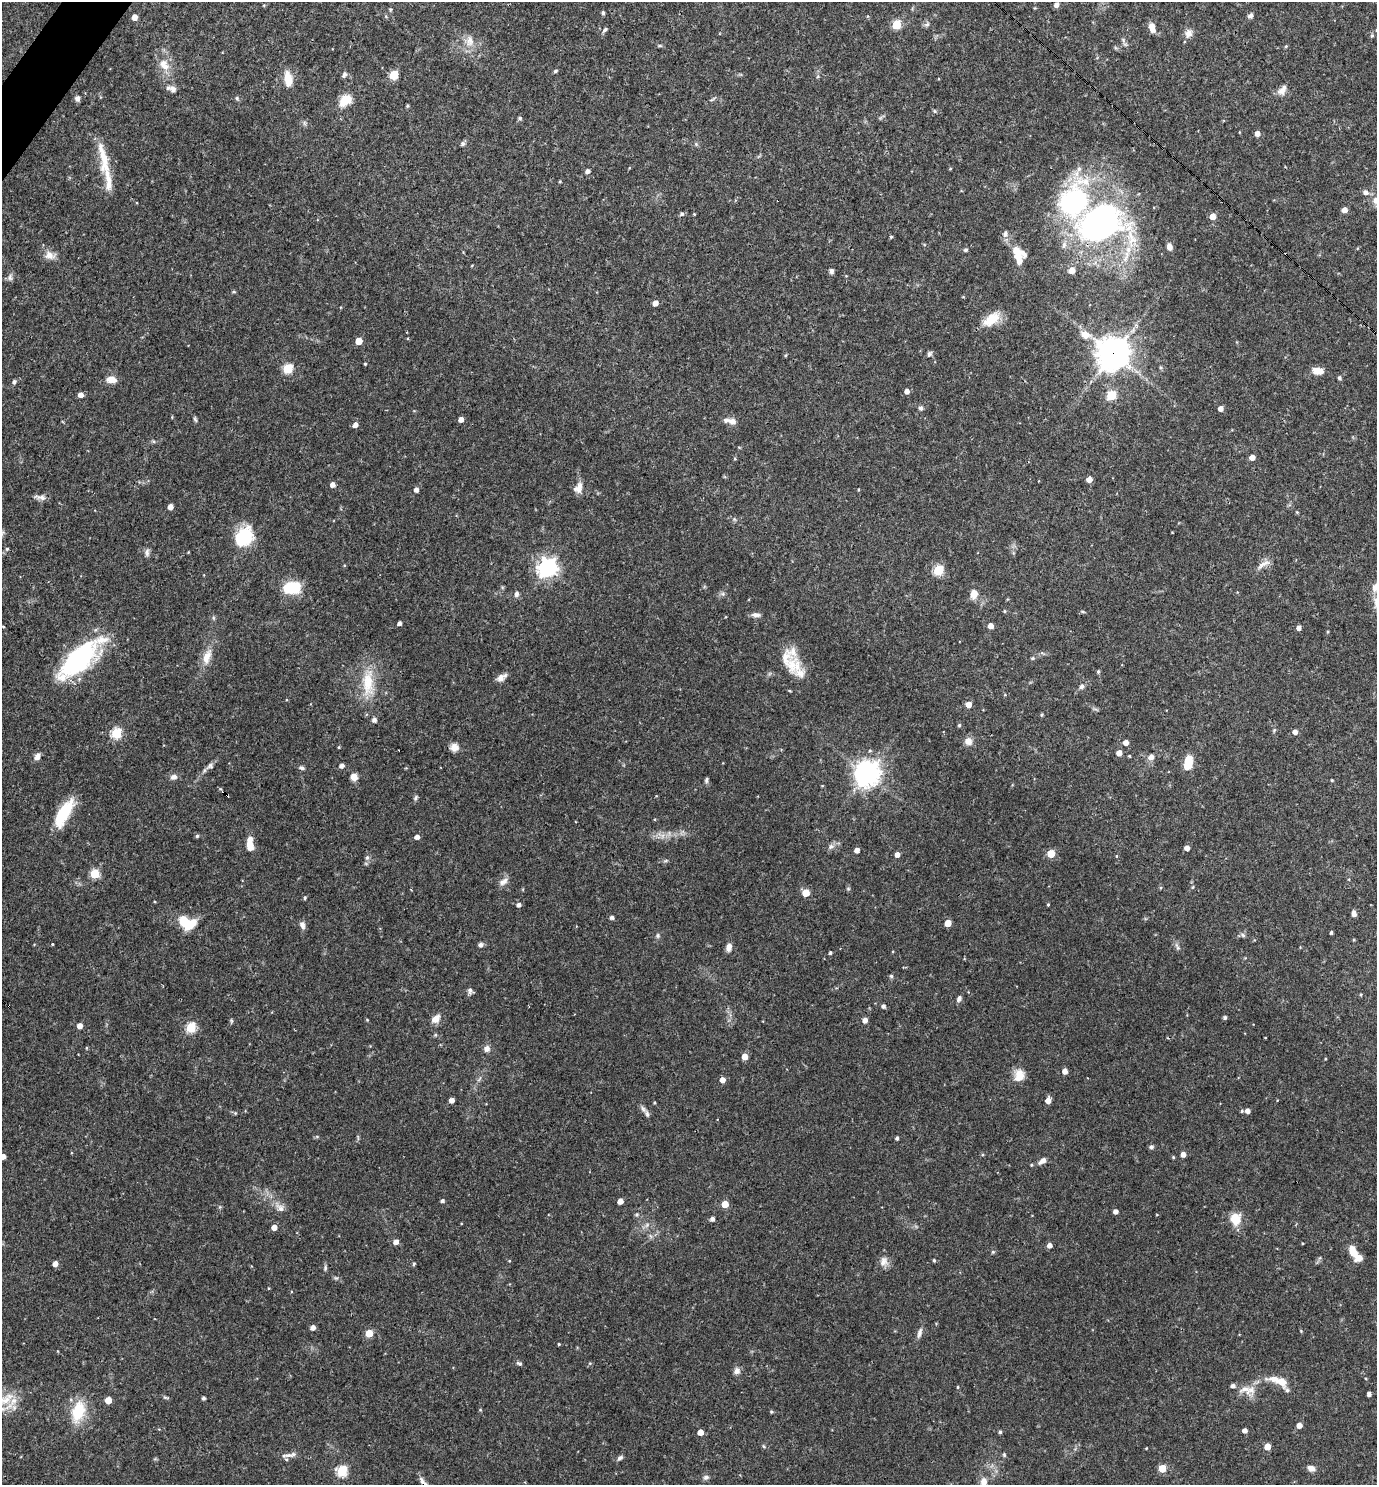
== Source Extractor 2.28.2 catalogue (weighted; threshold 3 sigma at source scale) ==
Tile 11 of 4 x 4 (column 3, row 3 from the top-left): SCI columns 2897-4271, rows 1484-2966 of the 5936 x 5932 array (HDU 1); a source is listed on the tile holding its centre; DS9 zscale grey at full resolution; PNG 1379 x 1487 px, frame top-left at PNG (2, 2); no overlay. Shown black and unused: <1% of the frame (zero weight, under 3 of 4 exposures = <1% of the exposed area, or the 3 px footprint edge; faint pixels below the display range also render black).
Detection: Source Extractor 2.28.2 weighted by HDU 2 'WHT'; one run over the whole footprint, this tile lists its part. Background 0.0538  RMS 0.0032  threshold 0.0146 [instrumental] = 3 sigma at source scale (4.5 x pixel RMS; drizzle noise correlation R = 1.50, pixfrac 1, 0.05/0.05 arcsec/px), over >= 5 px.
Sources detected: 278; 1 inside a brighter object's white glare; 1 cosmic-ray / hot-pixel residue — not listed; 13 inside a brighter listed object's ellipse — not listed separately; the other 263 listed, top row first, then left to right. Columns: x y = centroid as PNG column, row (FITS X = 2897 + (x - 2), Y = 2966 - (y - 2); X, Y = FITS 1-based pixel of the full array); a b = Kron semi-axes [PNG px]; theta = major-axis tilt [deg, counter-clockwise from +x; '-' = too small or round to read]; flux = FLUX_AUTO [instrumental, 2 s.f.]
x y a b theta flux
1056 5 5 5 - 1.5
603 13 4 4 - 0.6
1250 15 7 6 - 0.9
134 17 5 4 - 2.4
927 24 8 5 39 0.77
896 25 5 5 - 16
1152 27 11 7 -72 2.5
605 30 8 4 43 0.69
1189 33 12 9 66 1.9
1372 35 6 4 75 0.6
1123 40 8 5 -47 0.73
470 41 16 11 90 3.5
660 46 6 4 0 0.43
1286 46 5 4 - 0.39
164 65 19 12 -52 4.5
555 71 5 4 - 0.54
344 74 7 5 72 1
394 75 5 5 - 12
288 79 17 8 -81 4.9
173 89 10 9 - 1.5
1282 90 14 8 53 2.1
77 98 7 6 - 1
237 98 6 4 -71 0.53
346 100 13 9 42 6.5
407 106 3 3 - 0.39
520 118 5 5 - 0.57
304 123 7 4 -71 0.54
1257 133 5 5 - 1.8
463 144 6 5 - 0.78
696 144 6 4 -46 0.47
103 158 48 11 -79 8.9
629 168 5 3 - 0.24
950 169 4 3 - 0.25
1079 169 9 7 67 1.6
587 171 4 4 - 1.4
560 181 3 3 - 0.32
1366 192 7 6 - 1.5
1376 200 9 9 - 2.2
1344 210 5 4 - 2.2
682 214 6 5 - 0.71
694 214 4 3 - 0.25
1212 216 5 5 - 3.6
1100 222 43 33 12 110
1005 234 11 5 78 1.1
891 237 4 4 - 0.37
1064 245 10 6 75 1.3
1169 247 8 6 -76 1.6
1128 249 14 8 80 3.6
966 250 4 4 - 0.68
1017 253 19 14 -49 5.9
49 255 15 10 -26 2.7
1072 270 6 5 - 2.9
831 271 7 6 - 0.81
10 277 9 7 75 1.1
234 292 5 4 - 0.43
655 303 5 5 - 2
991 319 24 12 35 6.6
1085 335 14 10 -18 3.2
358 341 5 5 - 5.9
1113 353 11 11 - 500
929 354 8 5 58 0.74
786 355 5 3 - 0.34
365 364 3 3 - 0.37
288 369 5 5 - 20
1318 371 13 8 -7 3
1339 378 5 4 - 0.66
111 380 12 7 -5 2.8
14 382 6 5 - 0.67
907 391 5 5 - 1.7
80 395 5 4 - 1.9
1111 395 5 5 - 17
921 408 7 5 -31 0.7
1220 408 5 5 - 1.9
195 419 8 4 -63 0.54
461 419 4 4 - 1.8
732 421 10 7 -12 1.8
355 425 5 5 - 1.7
1252 457 5 4 - 2.5
735 459 4 3 - 0.29
1089 479 5 4 - 2.4
332 485 5 4 - 1.7
578 488 15 10 61 2.5
416 490 5 4 - 1.4
41 497 14 7 -10 1.5
170 507 4 4 - 2.4
1297 512 4 4 - 0.3
734 519 6 4 -45 0.5
244 537 22 17 52 14
7 549 4 4 - 0.49
147 552 11 6 86 1.1
1262 565 20 7 37 2.3
547 568 8 7 - 160
938 570 5 5 - 21
1375 587 12 9 65 2.9
292 589 17 13 11 12
516 594 7 6 - 0.98
723 594 6 5 - 0.63
974 594 10 8 82 3
1004 611 5 3 - 0.31
1083 612 7 3 -19 0.38
756 615 12 6 -6 1.3
399 623 4 4 - 1.1
991 626 4 4 - 2.3
1299 628 4 4 - 1.5
207 657 22 10 69 4.4
1032 658 5 4 - 0.44
80 659 31 14 43 65
792 665 31 14 -89 8.1
1098 671 5 4 - 0.45
500 678 11 9 27 1.8
368 683 41 16 89 11
1082 686 7 6 - 0.98
1005 695 5 3 - 0.29
969 704 5 5 - 2.7
1042 715 5 4 - 0.36
374 720 5 5 - 1.2
959 725 4 4 - 0.51
1274 730 6 4 46 0.43
1295 732 4 4 - 1.6
116 733 5 5 - 23
968 741 9 8 - 2.3
1126 742 5 5 - 2
339 747 5 3 - 0.28
454 747 9 9 - 2.4
1119 753 5 4 - 2.4
37 756 8 6 61 1.9
1129 756 3 3 - 0.3
1151 757 8 7 - 1.7
1188 762 12 6 80 9.4
210 766 10 7 28 1.1
341 766 5 4 - 1.3
301 768 8 5 -17 0.78
867 773 10 9 - 240
174 777 9 7 2 1.3
354 777 7 6 - 2.6
706 780 8 5 79 0.64
1332 780 3 3 - 0.33
822 786 4 3 - 0.23
226 794 7 3 -38 1.1
415 798 7 5 62 0.6
64 813 35 12 60 12
197 836 5 4 - 0.55
662 836 7 4 71 0.9
417 837 4 4 - 1.5
250 844 16 7 -88 3.9
831 846 9 7 38 1.2
1187 848 4 4 - 1.9
857 850 4 4 - 2
1051 854 5 5 - 9.6
897 855 4 4 - 2
1116 856 5 3 - 0.27
367 858 6 6 - 0.88
665 861 6 4 18 0.44
94 874 5 5 - 14
503 881 14 8 35 1.8
1193 887 5 3 - 0.35
848 889 6 4 0 0.37
411 890 3 2 - 0.32
806 893 5 5 - 6.8
305 898 5 4 - 0.44
1048 904 4 3 - 0.34
519 905 5 4 - 1.1
1354 913 7 5 -83 1.3
612 917 4 4 - 0.9
187 923 18 12 -26 10
948 923 5 4 - 5.1
302 925 10 6 -75 1.4
1331 932 3 3 - 0.58
658 935 6 6 - 0.67
1243 935 7 5 -46 0.66
52 944 4 2 - 0.25
481 945 6 6 - 0.85
729 947 9 6 80 1.9
1177 947 13 4 -61 1
830 953 4 3 - 0.54
891 976 5 5 - 0.52
470 991 9 6 88 0.9
1361 994 4 3 - 0.31
959 998 7 5 65 1
883 1006 4 4 - 0.91
1225 1017 4 4 - 0.65
436 1019 12 8 44 2.5
231 1020 6 4 -47 0.45
367 1020 4 4 - 0.29
865 1020 5 5 - 1.7
80 1026 5 4 - 2.2
191 1028 5 5 - 21
435 1035 5 4 - 0.42
86 1048 5 3 - 0.32
487 1049 8 8 - 1.5
745 1057 5 5 - 3.4
1325 1059 4 3 - 0.27
1065 1071 5 4 - 2.2
1019 1075 15 13 77 4
722 1080 5 5 - 2
452 1100 4 4 - 2
1048 1100 6 5 - 2.4
654 1102 4 3 - 0.35
643 1109 9 6 -61 1
1242 1111 4 4 - 0.43
1247 1111 4 4 - 1.7
235 1113 5 5 - 0.38
897 1138 4 3 - 0.62
1151 1147 5 5 - 0.85
1183 1154 4 4 - 1.9
3 1157 4 4 - 2.3
1173 1157 4 4 - 0.36
1042 1161 10 6 32 1.8
1031 1165 4 3 - 0.36
442 1201 4 4 - 0.83
620 1201 4 4 - 2.3
725 1204 5 5 - 5.4
280 1208 13 9 -47 2.1
1115 1211 4 4 - 1.6
637 1215 6 5 - 0.52
712 1219 4 4 - 1.2
1236 1219 14 13 - 5.4
647 1225 8 5 46 0.87
274 1227 4 4 - 2.4
396 1242 5 4 - 1.8
1303 1243 3 3 - 0.28
1049 1245 4 4 - 1.7
1352 1251 11 7 -66 4.2
993 1252 5 4 - 0.43
934 1260 4 3 - 0.43
884 1261 14 11 74 2.3
55 1264 5 4 - 1.9
414 1264 5 4 - 0.41
325 1268 8 4 78 0.62
336 1278 6 5 - 0.52
313 1327 4 4 - 1.8
369 1333 5 5 - 8
919 1333 16 6 75 1.4
559 1344 3 3 - 0.31
519 1363 8 5 -27 0.65
590 1363 6 3 18 0.34
737 1371 9 8 - 1.4
1282 1382 11 8 -42 3.9
958 1387 4 3 - 0.29
1245 1389 21 12 11 4.2
1369 1394 4 4 - 1.1
203 1398 4 3 - 0.73
6 1400 29 10 44 5.6
108 1400 5 5 - 4.6
480 1410 5 3 - 0.28
78 1411 28 16 74 10
771 1412 5 4 - 0.36
1299 1425 4 4 - 2.3
1245 1430 4 4 - 1.5
700 1432 4 4 - 3.2
1000 1432 4 4 - 0.56
763 1446 6 3 -70 0.36
1267 1447 5 4 - 4
1146 1448 3 3 - 0.24
288 1455 19 5 7 1.7
1004 1455 5 4 - 0.48
620 1458 8 5 37 0.82
1162 1468 5 5 - 8.2
1311 1468 8 6 -18 1.8
342 1471 6 5 - 25
706 1477 8 6 25 0.9
423 1481 18 6 -50 1.6
984 1481 8 7 - 2.1
Overlapping masked pixels (flux is a lower limit): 4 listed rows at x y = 1100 222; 1113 353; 226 794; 423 1481
Isophote crosses this tile's border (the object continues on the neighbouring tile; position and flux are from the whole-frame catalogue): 5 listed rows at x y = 1376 200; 1375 587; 3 1157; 6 1400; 423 1481